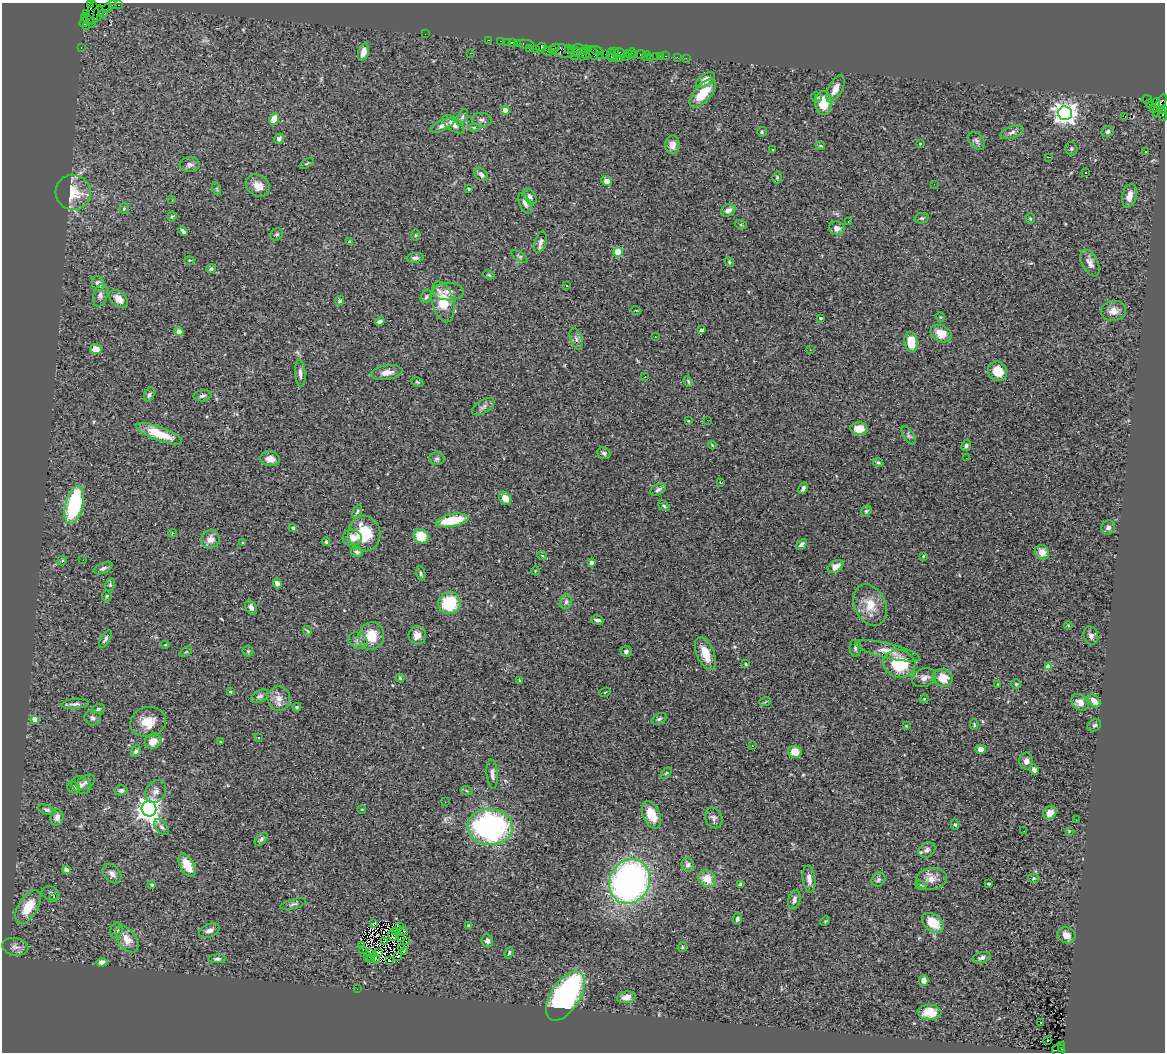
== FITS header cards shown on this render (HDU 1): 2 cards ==
NAXIS1  =                 1163
NAXIS2  =                 1050

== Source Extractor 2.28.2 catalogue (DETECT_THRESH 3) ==
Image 1163 x 1050 px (HDU 1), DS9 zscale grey, 1 PNG px = 1 image px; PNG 1167 x 1054 px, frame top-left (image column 1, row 1050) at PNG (2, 3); each listed source drawn as its Kron ellipse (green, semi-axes under 4 px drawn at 4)
Background 3.15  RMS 0.082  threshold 0.246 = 3 sigma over >= 5 px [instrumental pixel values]
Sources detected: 346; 4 with non-positive FLUX_AUTO (blend fragments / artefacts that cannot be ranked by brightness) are neither listed nor drawn; the other 342 listed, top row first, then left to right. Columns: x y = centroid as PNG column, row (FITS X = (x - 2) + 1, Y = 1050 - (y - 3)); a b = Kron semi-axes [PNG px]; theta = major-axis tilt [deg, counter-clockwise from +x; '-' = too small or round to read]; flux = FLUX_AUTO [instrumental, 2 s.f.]
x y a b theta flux
91 4 4 2 - 120
113 5 4 2 - 180
119 5 3 2 - 85
107 8 5 2 - 130
98 13 8 5 76 950
104 13 3 3 - 320
87 14 3 2 - 120
92 15 13 6 83 1400
88 19 7 3 -42 440
84 22 5 3 - 270
86 26 3 3 - 64
425 34 2 2 - 27
488 40 3 2 - 120
501 41 3 2 - 200
507 42 2 2 - 64
513 43 3 2 - 170
517 43 3 2 - 200
526 44 9 3 -10 460
541 47 5 4 - 750
556 47 4 2 - 100
81 48 3 2 - 120
568 48 4 3 - 180
529 49 3 2 - 170
572 49 4 3 - 570
579 49 7 3 -11 490
536 50 3 3 - 350
552 50 4 3 - 130
597 50 6 3 -18 310
547 51 5 2 - 310
562 51 13 6 -15 1900
363 52 9 5 72 46
577 52 4 3 - 180
586 52 7 3 85 430
614 52 3 2 - 170
470 53 3 2 - 7.5
593 53 7 3 -69 620
620 53 6 3 -31 380
628 53 3 3 - 190
582 54 6 4 -85 1600
605 54 2 2 - 180
611 54 6 2 89 240
631 54 5 3 - 290
635 54 3 2 - 150
641 54 5 3 - 280
574 55 3 2 - 110
601 55 2 2 - 81
626 56 3 2 - 200
646 56 5 2 - 80
656 56 3 2 - 110
660 56 2 2 - 30
666 56 3 2 - 140
650 57 2 2 - 39
677 57 2 2 - 24
613 58 5 2 - 130
686 58 2 2 - 26
619 59 3 2 - 410
705 80 11 6 34 49
835 89 15 6 63 48
703 93 17 8 48 140
816 97 5 5 - 9.5
1147 99 5 3 - 1500
823 103 12 8 -90 130
1156 103 5 3 - 1100
1149 104 2 2 - 53
1160 105 12 4 65 1500
1154 109 3 2 - 150
1163 109 4 3 - 810
505 110 4 4 - 85
1065 113 7 7 - 3800
1163 115 7 4 -73 410
1125 116 2 2 - 1.5
462 117 9 4 65 11
274 119 6 4 64 87
482 120 10 7 -5 20
453 124 12 6 -37 37
443 125 13 5 26 28
474 127 6 4 0 8.5
762 132 5 4 - 7.6
1012 132 12 6 19 24
1107 132 6 5 - 13
279 139 5 4 - 15
976 141 10 6 -51 17
920 144 2 2 - 4.9
672 145 9 7 87 42
820 146 4 3 - 6.3
773 149 3 3 - 19
1071 149 7 6 - 9.5
1146 152 3 2 - 8.3
1049 157 4 2 - 11
307 163 8 3 30 6.8
190 164 10 7 2 20
1085 172 3 3 - 11
481 175 8 5 -42 21
777 177 6 4 76 8.3
607 181 5 4 - 38
934 184 3 2 - 4
258 186 13 10 -35 57
217 189 7 4 -71 7.1
469 189 3 2 - 5.4
73 192 18 17 - 140
530 196 9 5 -54 14
1129 196 12 7 76 46
172 200 2 2 - 90
525 203 11 5 -66 21
124 208 5 4 - 6.1
728 210 8 6 30 22
172 216 5 4 - 7
922 218 7 5 12 9.9
1030 218 5 4 - 6.4
848 222 2 2 - 19
741 225 6 4 -19 6.8
837 228 8 6 -4 32
183 231 5 3 - 15
277 234 6 5 - 11
415 235 6 4 89 5.8
350 242 3 3 - 12
540 242 11 5 73 19
618 252 4 4 - 150
519 256 9 4 -32 9.3
415 258 8 5 6 15
189 260 5 3 - 4.4
729 262 5 4 - 6.9
1090 263 14 8 -63 34
211 269 5 4 - 13
489 275 5 3 - 6
98 283 7 6 - 23
566 285 3 3 - 16
448 292 15 8 1 39
100 295 11 7 77 21
426 297 7 5 60 11
119 299 11 7 -41 54
340 301 5 4 - 6.1
443 302 21 10 -76 150
636 310 5 3 - 4.3
1113 311 12 10 10 44
940 317 5 3 - 4.8
820 318 4 3 - 9
380 321 5 4 - 18
701 330 4 3 - 15
179 331 4 4 - 48
941 334 11 8 -25 86
655 337 3 2 - 3.8
576 339 11 5 -71 22
911 342 10 6 -83 82
96 349 6 5 - 73
810 350 2 2 - 9.8
997 371 10 9 - 93
387 372 16 7 9 43
300 373 14 5 -86 24
645 377 3 3 - 12
688 381 5 3 - 6.9
417 382 6 4 -27 7.7
149 394 7 5 71 15
202 396 9 5 7 15
483 407 12 6 32 22
707 420 3 2 - 9.5
688 421 3 3 - 4.5
859 428 9 6 -4 74
159 434 24 7 -20 160
909 435 10 5 -57 13
712 445 4 2 - 4.4
966 446 6 4 60 12
604 453 7 5 -23 12
966 458 2 2 - 11
270 459 10 7 -10 42
437 459 7 6 - 15
878 462 5 4 - 9
720 483 3 2 - 5.8
803 488 6 4 61 17
658 490 8 5 29 16
505 498 7 5 -48 44
74 505 19 8 76 580
664 506 6 4 -42 8.5
866 511 6 5 - 8.8
357 512 7 3 64 8.2
452 520 16 6 10 190
293 528 4 4 - 8.2
1108 528 7 6 - 18
172 533 4 4 - 5.3
364 534 18 16 -78 190
421 536 8 7 - 110
352 538 9 8 - 55
210 539 9 9 - 41
243 542 3 3 - 5.6
326 542 4 3 - 8.9
801 544 6 4 44 15
357 552 6 5 - 14
1042 552 8 7 - 50
542 555 5 3 - 4.8
923 556 4 3 - 4.1
62 560 5 4 - 7.1
83 560 2 2 - 9.7
591 562 4 3 - 26
836 567 8 5 30 43
103 568 10 5 23 16
535 571 4 2 - 3.3
421 574 7 4 -79 9.5
277 583 5 4 - 24
110 585 6 5 - 8.8
107 596 5 5 - 6.9
566 602 7 5 73 15
449 603 11 11 - 290
870 605 22 15 -65 110
251 607 7 5 -57 21
597 620 6 3 -15 14
1068 625 4 3 - 3.9
307 631 5 3 - 5.4
417 635 9 9 - 50
371 636 14 13 - 120
1091 636 9 7 -70 24
105 639 10 4 59 13
358 641 10 8 -24 23
165 645 4 4 - 5.3
855 648 8 6 -84 16
248 651 6 5 - 7.5
626 651 5 5 - 15
887 651 33 7 -14 63
186 652 7 3 36 6.3
705 654 17 8 -68 93
746 664 3 3 - 5.7
899 664 16 13 -17 270
1048 667 4 4 - 90
400 678 4 4 - 7.2
924 678 12 9 22 36
943 678 10 8 -16 93
519 680 4 3 - 4.6
998 684 2 2 - 3.5
1016 684 5 5 - 6.6
230 692 4 3 - 5.2
605 692 6 3 19 4.6
260 696 9 5 29 14
279 698 12 11 - 47
924 699 4 3 - 5.6
1094 701 7 5 -45 51
765 702 6 3 20 5.8
1080 702 9 7 -41 54
75 704 13 5 6 19
297 707 4 4 - 7.5
98 709 6 5 - 9.9
93 718 8 7 - 18
35 719 4 4 - 55
659 719 8 5 24 13
148 722 18 15 14 97
974 725 5 3 - 6.7
1094 725 7 5 33 12
906 726 3 3 - 4
258 737 3 2 - 4.5
153 741 8 7 - 59
221 742 3 2 - 5
752 746 3 2 - 11
981 749 5 4 - 22
136 751 6 4 63 14
795 752 6 6 - 80
1026 761 8 7 - 24
1034 770 5 4 - 17
666 773 6 4 44 7
492 774 15 5 -85 28
86 782 10 6 31 19
81 785 10 8 -36 25
74 788 6 5 - 13
121 790 6 5 - 14
156 791 12 9 57 32
467 791 6 3 -19 7.2
445 802 2 2 - 13
149 809 7 7 - 4200
362 809 4 3 - 3.9
47 810 9 5 -20 14
1050 813 7 6 - 38
651 815 14 8 -67 110
57 817 8 6 80 34
714 818 11 8 -65 23
1076 820 2 2 - 13
955 825 5 4 - 8.8
162 827 9 5 -51 17
490 827 23 18 -5 1200
1024 831 2 2 - 2.3
1069 831 3 3 - 4.2
261 839 8 4 45 12
927 850 9 7 35 23
187 865 13 7 -62 98
688 865 7 6 - 20
66 870 4 4 - 38
112 874 11 7 -49 27
1034 878 6 4 4 8.1
707 879 9 8 - 77
809 879 13 6 -83 34
931 879 15 11 7 54
878 880 7 6 - 13
630 881 23 19 66 2200
152 884 4 3 - 19
740 884 4 3 - 16
989 884 4 3 - 13
921 885 6 4 -27 7.8
50 893 9 6 -14 15
53 897 4 3 - 43
794 900 10 5 77 22
293 904 13 5 15 16
28 907 18 9 59 130
737 919 6 4 81 11
825 921 5 3 - 5
374 923 4 2 - 11
933 923 12 8 -36 120
469 925 4 3 - 5.6
399 927 4 2 - 2.3
116 930 8 6 66 15
209 931 11 6 23 24
404 931 3 2 - 1.5
396 932 4 4 - 0.78
392 935 5 2 - 7.1
1066 935 9 7 -31 40
401 938 3 2 - 2.9
127 939 14 9 -54 65
406 941 2 2 - 1.4
487 941 6 6 - 19
384 942 3 2 - 5.1
362 945 2 2 - 3.8
15 947 13 8 -10 29
682 947 5 4 - 6.4
401 948 3 2 - 9.9
362 949 4 2 - 4.9
404 951 3 2 - 3.5
369 952 4 2 - 9.3
378 952 3 2 - 7
509 953 6 3 69 7.5
368 956 2 2 - 3.9
398 956 3 2 - 9.8
371 958 2 2 - 4.2
376 958 5 2 - 5.6
982 958 9 5 15 18
217 959 9 4 3 12
389 961 3 3 - 11
102 962 5 4 - 21
924 980 5 4 - 25
357 989 2 2 - 12
565 996 28 14 57 1200
626 997 9 5 10 49
930 1012 12 8 -2 94
1040 1023 3 3 - 92
1048 1041 3 2 - 11
1062 1045 3 2 - 510
1061 1049 3 2 - 300
1058 1050 6 6 - 930
At the frame edge (FLAGS 8, measured only in part): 3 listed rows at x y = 91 4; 1163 109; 1058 1050
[4 non-positive-flux detections neither listed nor drawn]